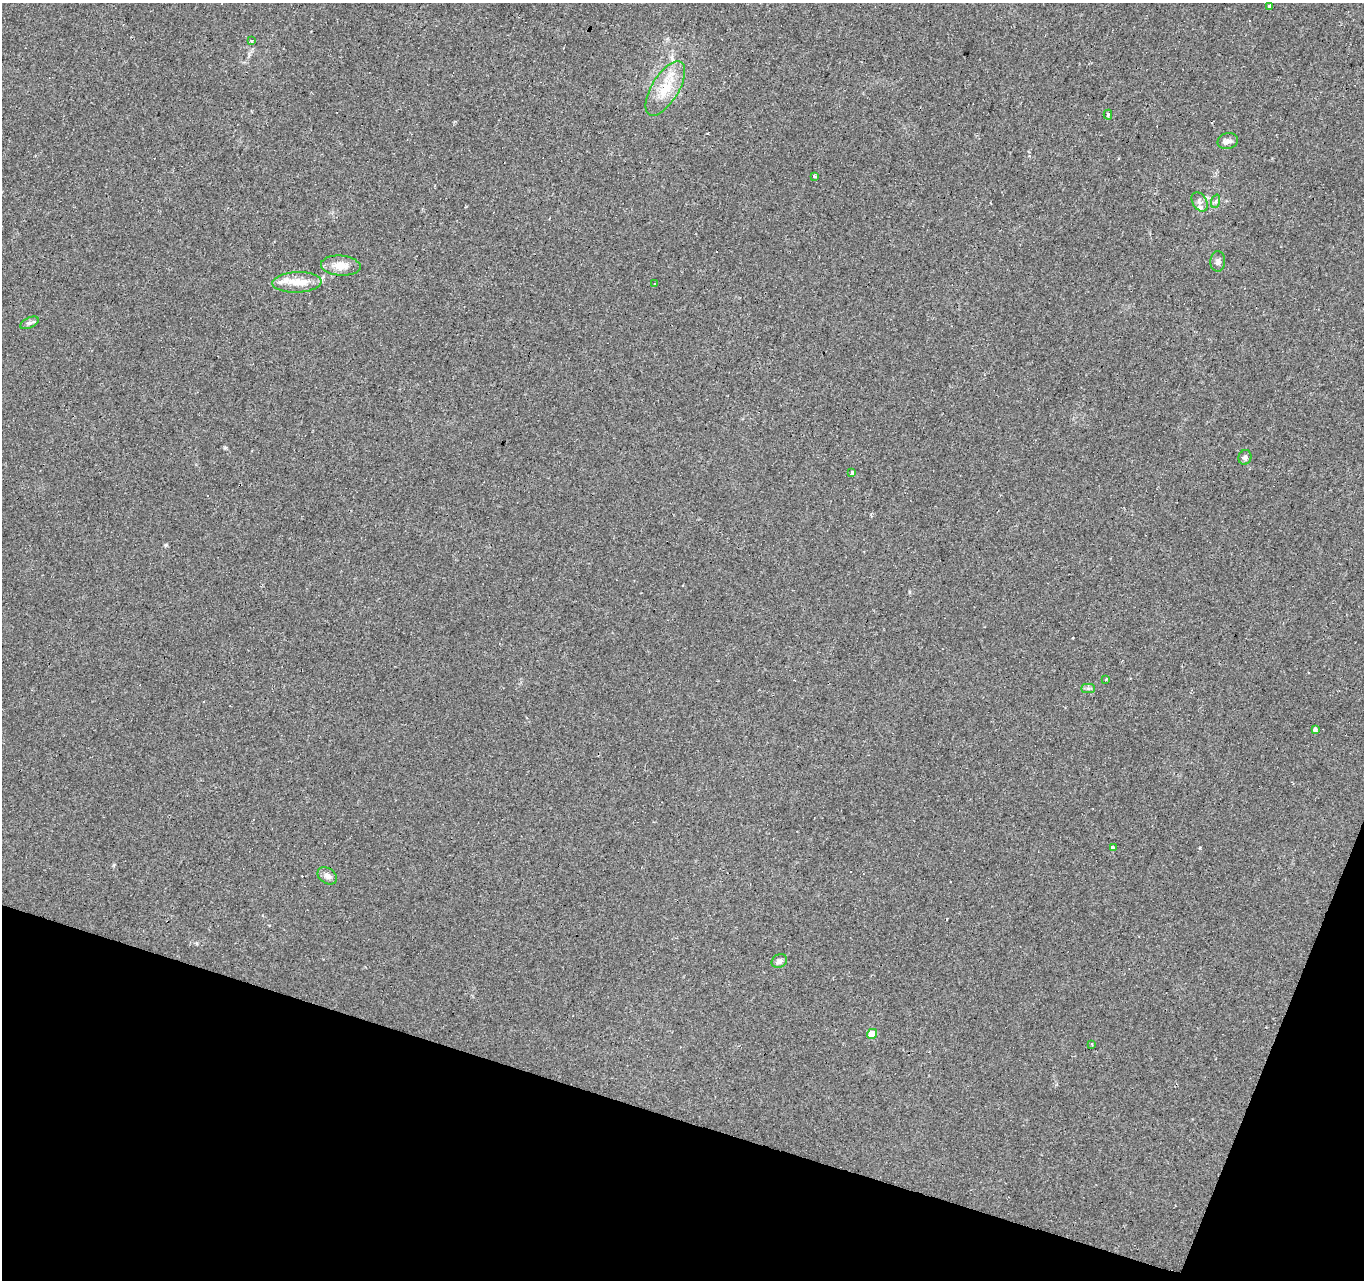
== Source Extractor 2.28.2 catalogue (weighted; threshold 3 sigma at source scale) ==
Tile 15 of 4 x 4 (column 3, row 4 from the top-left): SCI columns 2727-4088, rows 275-1552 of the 5449 x 5596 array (HDU 1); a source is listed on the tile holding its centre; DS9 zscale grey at full resolution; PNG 1366 x 1282 px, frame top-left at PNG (2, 3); each listed source drawn as its Kron ellipse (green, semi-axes under 4 px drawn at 4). Shown black and unused: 15% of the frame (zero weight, under 2 of 3 exposures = <1% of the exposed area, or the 3 px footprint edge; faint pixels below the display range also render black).
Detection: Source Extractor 2.28.2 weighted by HDU 2 'WHT'; one run over the whole footprint, this tile lists its part. Background 0.0448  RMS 0.0067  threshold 0.03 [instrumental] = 3 sigma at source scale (4.5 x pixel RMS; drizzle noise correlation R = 1.50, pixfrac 1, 0.0396/0.0396 arcsec/px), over >= 5 px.
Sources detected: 35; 10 cosmic-ray / hot-pixel residue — neither listed nor drawn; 2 inside a brighter listed object's ellipse — not listed separately; the other 23 listed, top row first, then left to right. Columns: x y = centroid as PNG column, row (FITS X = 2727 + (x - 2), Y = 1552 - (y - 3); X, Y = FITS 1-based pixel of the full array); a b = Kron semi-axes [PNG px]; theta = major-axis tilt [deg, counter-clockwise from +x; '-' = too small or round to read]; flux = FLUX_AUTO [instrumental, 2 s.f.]
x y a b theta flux
1269 6 3 3 - 5.7
252 40 3 3 - 3
665 88 31 13 59 18
1108 115 5 4 - 1.1
1228 141 10 7 14 2.9
814 176 3 3 - 2.8
1216 201 7 4 71 1.4
1200 202 10 7 -59 2.8
1218 261 10 7 88 2.5
341 266 20 10 -4 9
297 282 25 10 2 10
655 283 3 3 - 0.74
29 323 10 5 26 1.9
1245 457 7 6 - 1.8
852 473 4 4 - 6.8
1106 679 3 3 - 1
1088 688 7 4 0 1.4
1315 729 3 3 - 11
1113 848 3 3 - 3.1
327 876 10 7 -35 3.4
779 961 8 6 34 2.6
872 1034 5 5 - 9.8
1092 1044 3 3 - 0.78